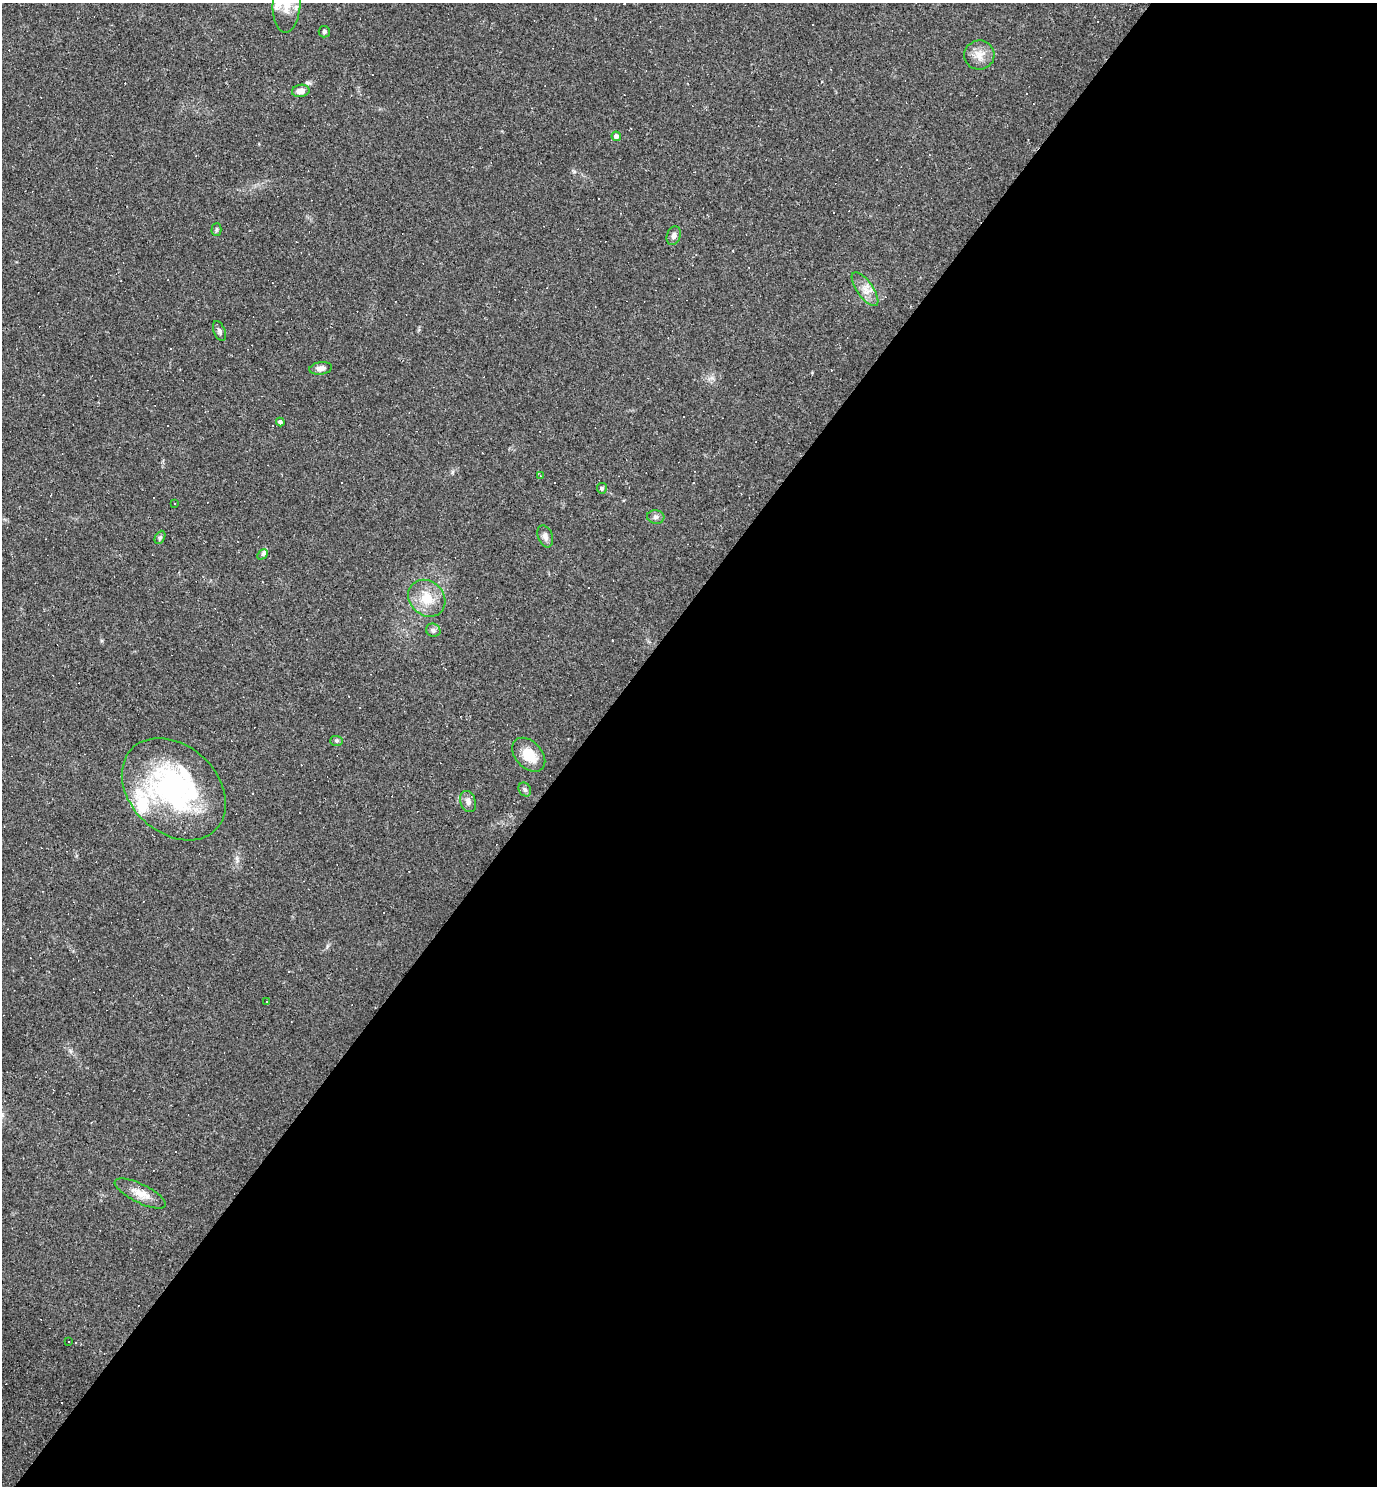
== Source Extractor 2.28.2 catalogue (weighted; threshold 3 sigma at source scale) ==
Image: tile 12 of 4 x 4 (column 4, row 3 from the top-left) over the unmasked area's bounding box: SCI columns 4417-5791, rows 1485-2968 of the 5940 x 5937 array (HDU 1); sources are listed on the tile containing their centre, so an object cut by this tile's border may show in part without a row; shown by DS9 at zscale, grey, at full resolution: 1 PNG px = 1 image px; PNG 1379 x 1488 px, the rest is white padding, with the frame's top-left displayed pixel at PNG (2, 3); every listed detection drawn as its Kron ellipse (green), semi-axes under 4 PNG px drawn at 4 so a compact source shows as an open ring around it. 58% of this frame is shown black and not used: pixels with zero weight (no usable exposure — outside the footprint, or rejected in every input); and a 3 px margin inside the footprint's outer edge (the drizzle kernel's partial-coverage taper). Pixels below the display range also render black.
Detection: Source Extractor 2.28.2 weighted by HDU 2 'WHT'; one run over the whole footprint, this tile lists its part. Background 0.0582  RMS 0.0083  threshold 0.0375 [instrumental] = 3 sigma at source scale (4.5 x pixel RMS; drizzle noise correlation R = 1.50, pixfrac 1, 0.05/0.05 arcsec/px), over >= 5 px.
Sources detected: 62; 30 cosmic-ray / hot-pixel residue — neither listed nor drawn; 4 inside a brighter listed object's ellipse — not listed separately; the other 28 listed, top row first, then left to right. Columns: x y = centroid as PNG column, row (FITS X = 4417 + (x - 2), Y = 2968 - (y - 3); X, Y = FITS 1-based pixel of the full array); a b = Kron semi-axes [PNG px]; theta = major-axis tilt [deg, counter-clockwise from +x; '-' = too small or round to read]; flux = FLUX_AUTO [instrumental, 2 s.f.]
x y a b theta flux
286 5 28 14 87 17
324 32 5 5 - 2
979 55 15 14 - 9.8
301 91 9 6 10 6.3
616 136 5 4 - 3.3
216 230 6 5 - 1.4
674 236 10 7 71 3.3
865 289 20 7 -54 8
219 331 10 5 -68 2.4
321 368 11 6 7 4.6
280 422 4 4 - 2.5
540 476 4 3 - 0.79
602 488 5 5 - 1.4
175 503 3 3 - 0.97
656 517 9 6 -6 2.7
545 536 11 7 -70 3.8
160 537 7 4 62 1.6
262 554 6 3 47 4.9
427 598 20 17 -44 20
433 630 7 6 - 2.4
337 741 6 5 - 1.4
529 755 20 13 -47 17
174 789 58 43 -43 150
525 790 7 5 -58 2
468 801 11 7 -71 3.9
267 1002 2 2 - 0.69
140 1193 28 9 -26 11
68 1342 3 3 - 2.5
Isophote crosses this tile's border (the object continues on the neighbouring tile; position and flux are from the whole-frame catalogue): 1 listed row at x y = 286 5
Unlisted compact peaks at least as high as the median listed source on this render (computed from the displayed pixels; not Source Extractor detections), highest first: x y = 574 171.